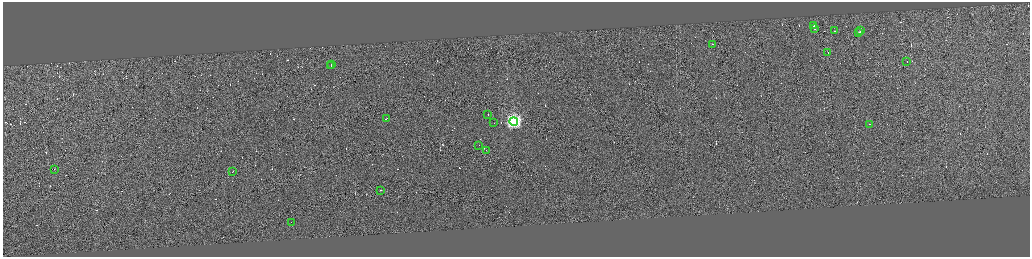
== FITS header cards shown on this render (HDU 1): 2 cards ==
NAXIS1  =                 4110
NAXIS2  =                 1018

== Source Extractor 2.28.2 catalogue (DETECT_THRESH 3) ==
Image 4110 x 1018 px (HDU 1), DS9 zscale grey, zoomed out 1/4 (1 PNG px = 4 x 4 image px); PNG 1032 x 259 px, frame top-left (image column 4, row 1016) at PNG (3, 2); each listed source drawn as its Kron ellipse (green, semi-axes under 4 px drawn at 4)
Background -0.276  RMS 3.9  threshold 11.6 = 3 sigma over >= 5 px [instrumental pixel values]
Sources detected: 335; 314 cannot appear on this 1/4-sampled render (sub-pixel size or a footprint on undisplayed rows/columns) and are neither listed nor drawn; the other 21 listed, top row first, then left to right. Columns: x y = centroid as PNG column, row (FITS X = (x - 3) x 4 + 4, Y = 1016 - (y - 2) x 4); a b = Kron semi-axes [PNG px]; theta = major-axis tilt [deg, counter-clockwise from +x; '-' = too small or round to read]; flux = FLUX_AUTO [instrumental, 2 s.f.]
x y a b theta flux
814 25 2 1 - 24000
814 28 2 1 - 31000
834 30 2 1 - 10000
861 30 2 1 - 8800
859 32 3 1 - 23000
713 44 2 1 - 14000
828 52 2 1 - 21000
907 61 3 1 - 26000
331 64 2 1 - 20000
331 65 2 1 - 9200
488 114 2 1 - 12000
386 118 2 1 - 17000
514 121 4 4 - 650000
494 122 2 1 - 15000
870 124 2 1 - 8700
479 145 2 1 - 10000
486 150 2 1 - 18000
55 169 2 1 - 10000
233 171 2 1 - 11000
381 190 2 1 - 16000
291 222 2 1 - 10000
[314 sub-pixel or undisplayed-footprint detections neither listed nor drawn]